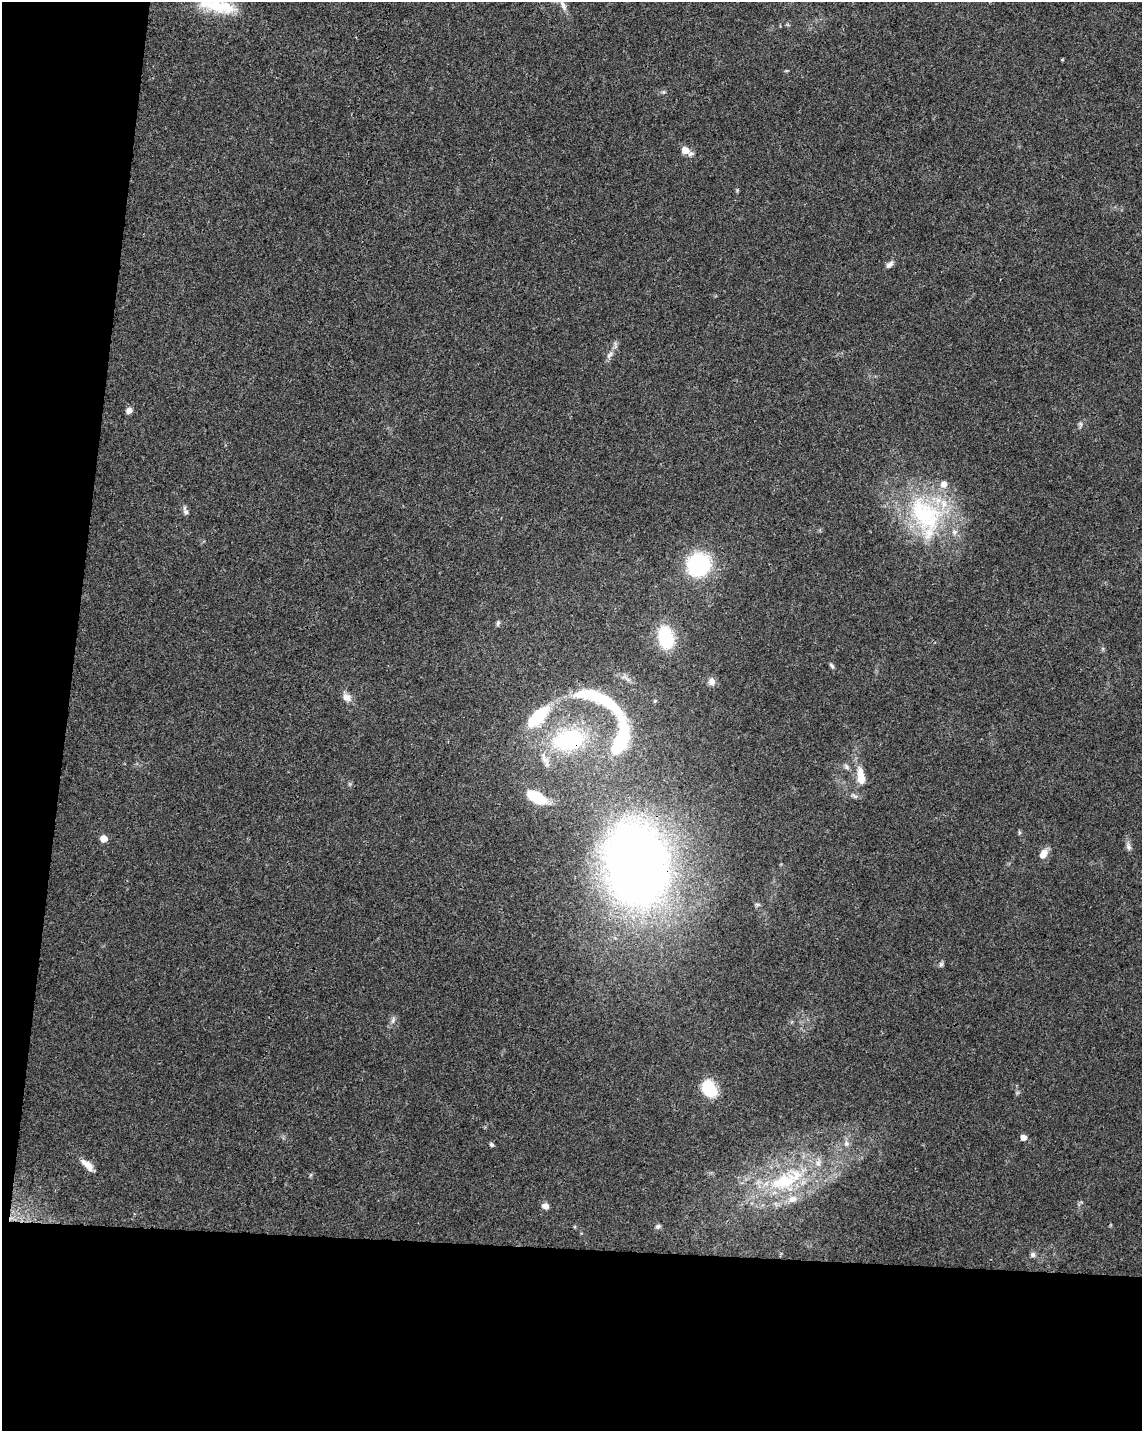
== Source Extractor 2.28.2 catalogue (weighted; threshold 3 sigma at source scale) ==
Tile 9 of 4 x 3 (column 1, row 3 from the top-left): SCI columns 1-1140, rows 229-1657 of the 4568 x 4800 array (HDU 1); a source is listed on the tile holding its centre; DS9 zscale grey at full resolution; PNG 1144 x 1433 px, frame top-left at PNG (2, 2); no overlay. Shown black and unused: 19% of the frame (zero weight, under 3 of 4 exposures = <1% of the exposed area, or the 3 px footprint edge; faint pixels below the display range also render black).
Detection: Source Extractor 2.28.2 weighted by HDU 2 'WHT'; one run over the whole footprint, this tile lists its part. Background 0.0473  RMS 0.0036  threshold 0.0163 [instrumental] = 3 sigma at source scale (4.5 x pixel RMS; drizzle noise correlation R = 1.50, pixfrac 1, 0.0396/0.0396 arcsec/px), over >= 5 px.
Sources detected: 47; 6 inside a brighter listed object's ellipse — not listed separately; the other 41 listed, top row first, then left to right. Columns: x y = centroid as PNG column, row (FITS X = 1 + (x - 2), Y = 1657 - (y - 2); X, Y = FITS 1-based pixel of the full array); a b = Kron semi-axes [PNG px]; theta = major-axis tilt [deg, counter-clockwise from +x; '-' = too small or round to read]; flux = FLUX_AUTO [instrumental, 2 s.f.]
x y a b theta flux
563 5 18 7 -64 2.7
218 6 48 16 -10 16
685 150 9 6 -30 5.2
889 264 12 6 42 1.5
609 355 12 6 53 1.6
129 410 8 6 39 1.8
1080 425 11 4 82 0.82
186 512 8 6 -46 1.1
925 516 67 42 -65 54
699 565 20 19 - 39
498 623 8 4 76 0.71
666 637 21 13 -78 22
832 666 8 4 -60 0.79
711 681 9 8 - 2.1
346 697 13 9 -36 2.7
597 697 58 13 -28 33
655 701 5 4 - 0.44
537 717 28 12 44 21
569 740 37 23 12 39
620 742 40 14 73 29
846 767 8 6 -51 1
861 776 25 10 -82 6.3
536 796 21 10 -29 15
854 796 10 5 -41 0.93
1019 832 6 4 -72 0.49
104 838 5 5 - 5.7
1128 847 12 6 -70 1.4
1043 854 12 8 56 3.3
637 866 75 55 -82 320
757 904 7 6 - 0.7
941 964 7 5 75 0.77
393 1020 11 5 72 1.2
709 1089 17 12 -58 14
1023 1137 5 5 - 3
846 1143 9 7 -67 1.6
492 1145 6 4 -43 0.73
87 1165 18 8 -42 3.4
786 1180 53 21 26 30
545 1206 8 7 - 1.8
658 1226 7 5 25 0.84
1033 1255 7 6 - 1.1
Overlapping masked pixels (flux is a lower limit): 2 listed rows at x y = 569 740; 637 866
Isophote crosses this tile's border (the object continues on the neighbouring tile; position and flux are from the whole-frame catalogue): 2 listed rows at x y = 563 5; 218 6